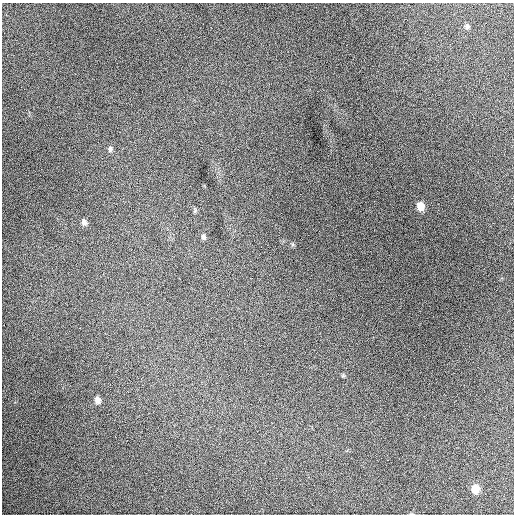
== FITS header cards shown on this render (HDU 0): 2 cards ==
NAXIS1  =                  512 / Axis length
NAXIS2  =                  512 / Axis length

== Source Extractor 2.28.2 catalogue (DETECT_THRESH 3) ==
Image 512 x 512 px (HDU 0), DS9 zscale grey, 1 PNG px = 1 image px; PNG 516 x 516 px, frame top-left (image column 1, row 512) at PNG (2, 3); no overlay
Background 1560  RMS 37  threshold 111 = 3 sigma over >= 5 px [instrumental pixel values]
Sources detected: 11; all 11 listed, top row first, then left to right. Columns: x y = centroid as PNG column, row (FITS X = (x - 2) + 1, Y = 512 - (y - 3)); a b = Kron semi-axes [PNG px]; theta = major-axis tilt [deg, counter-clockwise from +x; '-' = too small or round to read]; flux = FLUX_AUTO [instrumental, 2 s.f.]
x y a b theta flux
203 24 2 2 - 2700
467 26 7 5 -86 6000
110 149 9 6 84 6600
420 206 7 6 - 30000
195 211 7 4 66 3900
84 222 8 6 -81 9400
203 237 7 5 -76 6600
343 375 5 5 - 3000
97 400 8 6 -71 12000
475 489 7 7 - 37000
411 514 7 3 -8 2600
At the frame edge (FLAGS 8, measured only in part): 1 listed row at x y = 411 514